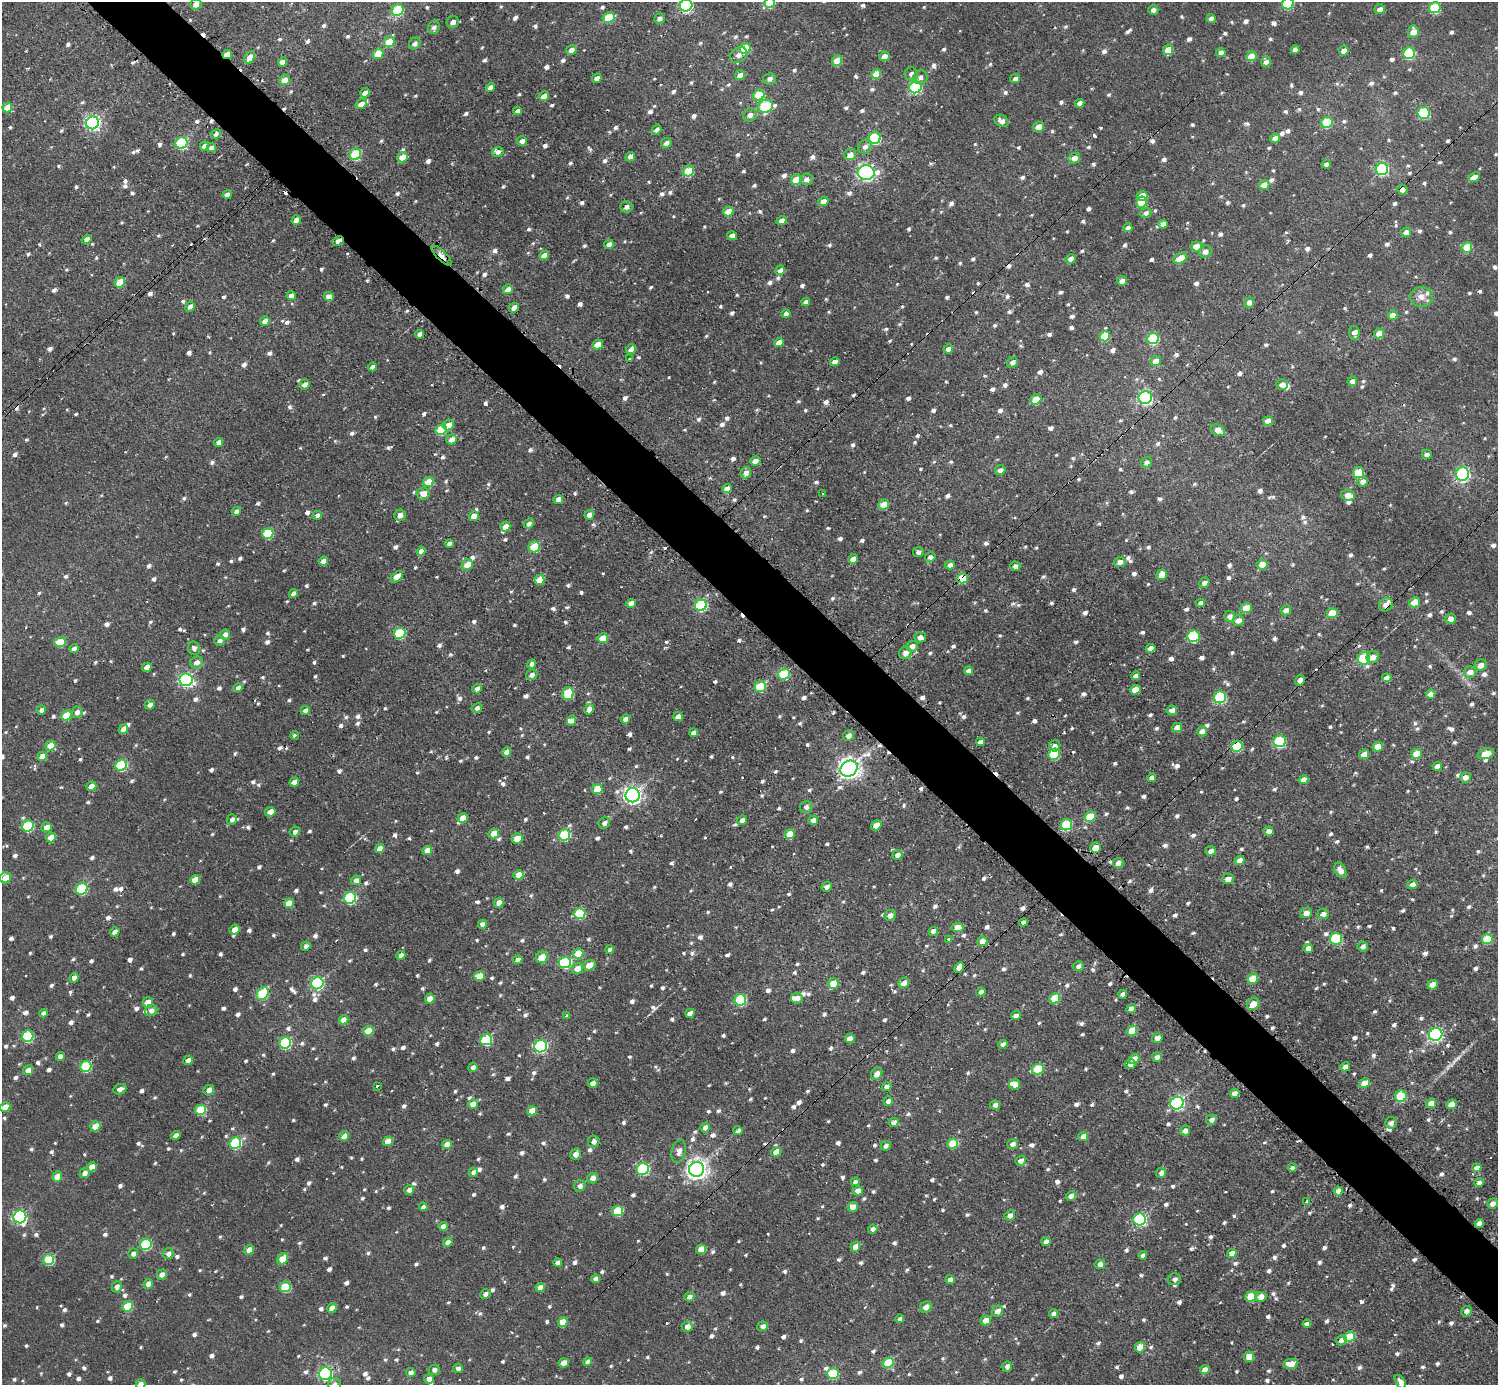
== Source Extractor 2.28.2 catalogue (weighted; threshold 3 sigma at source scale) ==
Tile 6 of 4 x 4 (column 2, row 2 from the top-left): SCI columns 1546-3041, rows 2927-4309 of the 6075 x 6074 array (HDU 1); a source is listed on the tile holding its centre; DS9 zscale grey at full resolution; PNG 1500 x 1387 px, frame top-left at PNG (2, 2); each listed source drawn as its Kron ellipse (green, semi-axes under 4 px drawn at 4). Shown black and unused: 5% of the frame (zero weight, under 2 of 3 exposures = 1% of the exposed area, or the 3 px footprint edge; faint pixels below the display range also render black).
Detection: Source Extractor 2.28.2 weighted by HDU 2 'WHT'; one run over the whole footprint, this tile lists its part. Background 0.00967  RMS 0.004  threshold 0.0178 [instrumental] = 3 sigma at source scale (4.5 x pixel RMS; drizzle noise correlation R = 1.50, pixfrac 1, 0.05/0.05 arcsec/px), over >= 5 px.
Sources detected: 1520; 20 cosmic-ray / hot-pixel residue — neither listed nor drawn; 13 inside a brighter listed object's ellipse — not listed separately; of the other 1487, all 500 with FLUX_AUTO >= 1.65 (the completeness limit of this list) listed and drawn (987 fainter detections not listed), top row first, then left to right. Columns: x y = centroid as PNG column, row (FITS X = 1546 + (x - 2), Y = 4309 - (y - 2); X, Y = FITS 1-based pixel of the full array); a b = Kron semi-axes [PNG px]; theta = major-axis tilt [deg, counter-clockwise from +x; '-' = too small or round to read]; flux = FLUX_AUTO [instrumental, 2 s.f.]
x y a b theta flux
770 3 5 5 - 13
196 4 6 5 - 4
1288 4 6 5 - 28
686 5 6 6 - 63
1435 8 6 5 - 28
1380 9 5 5 - 2.4
398 10 6 5 - 30
1153 10 5 5 - 2
608 17 6 5 - 14
659 18 5 5 - 1.9
1211 19 4 4 - 2.3
453 22 6 5 - 2.4
434 27 7 6 - 1.9
1413 32 6 5 - 4.7
389 42 5 5 - 10
415 43 6 5 - 1.7
745 48 6 5 - 16
1295 49 4 4 - 2
571 50 5 4 - 2.5
1168 50 5 5 - 6.8
1344 51 5 4 - 3.7
1221 52 4 4 - 2.3
1409 53 6 5 - 29
227 54 5 4 - 5.6
378 54 5 5 - 9.3
738 55 9 7 37 2.4
884 56 5 5 - 3.1
1251 56 5 5 - 7.8
249 57 7 5 59 4.1
837 61 5 5 - 9.8
282 62 5 4 - 2.3
1266 62 5 5 - 1.8
876 74 5 4 - 6.9
911 74 7 6 - 2.1
740 75 5 4 - 3.1
920 77 7 7 - 1.8
597 78 5 4 - 2.3
769 79 6 5 - 1.9
1015 79 5 4 - 2.1
284 80 5 5 - 3.5
490 87 5 4 - 2.8
915 87 6 5 - 47
365 93 5 4 - 3.2
759 95 6 5 - 15
544 96 5 4 - 3
1080 103 5 4 - 2.5
361 104 6 5 - 3.5
765 106 7 6 - 27
7 108 5 4 - 6.4
517 111 4 4 - 2
1424 113 6 6 - 27
750 115 7 6 - 2.3
1002 121 7 5 -32 2.2
1327 122 6 5 - 22
93 123 6 6 - 100
1039 127 5 5 - 3.6
656 130 5 4 - 2
216 134 5 4 - 1.8
875 138 6 6 - 31
1275 138 5 4 - 3.4
522 141 5 4 - 2.5
181 143 6 5 - 42
666 143 5 4 - 2.1
204 146 5 4 - 3
211 147 5 4 - 2.2
865 147 7 6 - 2
498 152 6 5 - 1.8
355 154 6 5 - 24
850 155 6 5 - 4
403 157 5 4 - 8.3
630 157 5 4 - 2.5
1074 158 6 5 - 3.6
1326 164 4 4 - 2.1
1382 169 6 6 - 49
688 171 6 5 - 17
866 172 8 7 - 100
1474 177 6 4 27 3.2
806 179 6 6 - 2.3
796 180 5 5 - 9.6
1264 185 5 5 - 3.8
1402 190 5 4 - 2.2
227 195 4 4 - 2.7
1142 196 5 5 - 6
823 201 5 4 - 3.2
1142 202 5 5 - 11
626 207 6 5 - 1.9
728 212 5 4 - 7.3
1146 213 6 5 - 2
296 220 5 4 - 4.2
782 220 5 4 - 2.8
1163 224 5 4 - 2.3
1128 228 4 4 - 1.9
1406 232 5 4 - 2.5
732 236 5 4 - 2.6
86 239 5 4 - 2
338 241 6 4 27 2.6
609 244 5 4 - 2.5
1196 246 6 5 - 5.7
1467 247 5 5 - 13
1205 251 6 6 - 2.8
544 255 5 4 - 3.7
442 256 14 5 -45 3.7
1180 258 7 5 27 6.7
1071 259 5 4 - 2.5
780 270 5 4 - 2.6
1122 281 5 5 - 2.6
120 282 5 4 - 11
508 289 5 4 - 2.8
291 295 5 4 - 2.5
329 297 5 4 - 2.6
1421 297 11 9 0 3.5
806 302 4 4 - 1.8
1249 302 5 5 - 2.3
190 307 5 4 - 2
514 308 5 4 - 3.1
786 314 4 4 - 2
1393 315 5 4 - 4.4
265 321 5 4 - 3.4
1354 333 7 5 -83 2.6
1379 333 5 5 - 5.9
420 334 4 4 - 2.3
1105 336 5 5 - 9.6
1153 339 6 5 - 30
779 342 5 4 - 4.2
598 344 5 4 - 7.5
631 349 5 5 - 4.9
948 349 5 4 - 2.1
630 359 3 3 - 2
1156 361 5 5 - 5.5
835 362 5 4 - 2.6
1012 362 6 5 - 1.7
372 367 4 4 - 1.9
1352 381 5 4 - 2.5
305 384 5 5 - 2.1
1282 385 5 5 - 3.2
1145 398 6 6 - 74
1036 399 5 5 - 11
1268 421 5 4 - 4
448 425 5 5 - 4.8
441 430 5 5 - 18
1218 430 7 5 -28 4.4
452 439 5 5 - 3.5
218 442 5 4 - 2.8
1427 454 5 4 - 1.7
755 461 5 5 - 3.3
1147 462 6 5 - 1.9
1000 470 5 4 - 2
746 473 6 5 - 2.5
1358 473 5 5 - 16
1462 474 7 6 - 61
428 482 5 4 - 9.4
1363 482 5 5 - 2.7
727 489 5 4 - 3.2
822 493 3 3 - 4.1
423 494 6 6 - 3.9
1348 495 7 5 -13 4.2
558 499 5 4 - 4.7
884 505 5 5 - 6.9
236 511 4 4 - 1.8
317 515 4 4 - 2
400 515 6 5 - 2.8
589 515 5 5 - 2.9
474 516 5 4 - 4.7
529 524 5 4 - 1.7
505 527 5 4 - 4.3
268 533 6 5 - 21
449 544 4 4 - 1.8
534 547 6 5 - 16
421 551 4 4 - 3.3
918 552 5 5 - 1.8
930 557 5 4 - 1.7
853 559 5 4 - 3
323 561 4 4 - 4.1
1120 562 6 5 - 2.5
1262 564 5 5 - 4.5
467 565 6 5 - 6.3
950 565 5 4 - 2.1
1015 566 5 4 - 1.7
1162 575 5 5 - 5.1
397 577 7 4 39 6.6
962 578 5 5 - 10
539 580 5 5 - 9.2
1204 583 5 4 - 2.1
293 594 5 4 - 1.9
1414 602 5 5 - 7.8
631 603 5 4 - 3.4
1200 603 5 4 - 1.9
701 605 6 5 - 45
1386 605 7 6 - 3.1
1246 608 6 5 - 6.1
1286 610 5 5 - 2.4
1332 613 5 5 - 9.6
1230 616 5 5 - 2
1450 619 5 5 - 2.4
1238 620 6 5 - 3.2
400 633 6 5 - 27
225 634 5 5 - 2.2
1193 636 6 6 - 35
920 637 6 5 - 2.7
603 638 5 4 - 8.1
219 641 5 5 - 1.7
60 642 6 5 - 9
912 646 6 5 - 2.6
194 648 6 6 - 1.7
1151 648 5 4 - 3
74 649 4 4 - 2.3
905 653 6 6 - 3.2
1373 657 6 6 - 2.5
1364 658 6 6 - 33
197 662 6 6 - 2.7
532 664 4 4 - 2.8
1481 665 6 5 - 2.8
147 667 5 4 - 3.4
969 671 4 4 - 2.1
1470 672 6 5 - 3.6
784 674 6 5 - 26
532 675 6 5 - 2
1136 676 4 4 - 2.1
1387 678 5 4 - 3
186 680 6 6 - 86
1300 680 6 4 58 2.2
760 687 6 5 - 20
238 688 4 4 - 1.8
477 689 5 4 - 2.5
1135 690 5 4 - 6.3
568 694 7 5 77 22
1431 694 5 4 - 3.3
1220 697 6 6 - 44
150 705 5 4 - 2.2
477 708 5 4 - 1.7
589 709 5 4 - 2.6
41 710 5 4 - 1.8
305 710 5 4 - 1.8
1172 710 5 5 - 2.4
77 712 6 5 - 2.4
66 716 5 5 - 13
678 717 5 4 - 3.4
625 719 4 4 - 2.4
572 720 5 4 - 1.7
1177 727 5 4 - 4.5
123 729 5 4 - 3.6
1202 731 5 5 - 2.5
694 733 4 4 - 2.3
295 735 4 3 - 3
848 736 5 5 - 2.4
1280 741 6 5 - 41
980 742 4 4 - 2
50 745 5 4 - 6.9
1055 746 6 5 - 2.4
1237 746 6 5 - 27
1378 747 5 4 - 5.1
506 752 5 4 - 3
1054 754 6 5 - 23
1364 754 5 4 - 4.6
1416 754 5 5 - 7.7
1486 754 8 5 16 7
42 756 5 4 - 7
121 765 6 5 - 32
1437 766 5 4 - 3.1
849 769 9 7 34 280
1465 777 5 5 - 2.7
1152 778 4 4 - 2.5
1304 780 5 4 - 3.2
294 782 5 4 - 3.5
91 786 5 4 - 3.5
597 789 5 5 - 10
633 795 7 7 - 160
806 807 6 6 - 2
270 812 5 4 - 3.6
1090 817 6 5 - 12
463 818 5 4 - 7.1
232 819 5 5 - 1.7
742 820 5 4 - 2.8
813 820 5 4 - 2.6
604 823 6 5 - 1.7
876 825 5 4 - 6
1066 825 6 5 - 27
28 826 6 5 - 31
46 827 5 4 - 3.8
1269 831 5 4 - 2.5
295 832 5 5 - 1.7
494 834 5 4 - 5.4
790 834 5 5 - 6.5
564 835 6 5 - 29
51 837 5 4 - 4.5
517 839 5 5 - 6.1
380 848 5 4 - 4.3
1095 848 5 5 - 4.3
427 850 5 4 - 4.5
1211 851 5 5 - 2.3
897 855 5 4 - 2.3
1239 860 5 4 - 3.3
1118 863 5 4 - 2.6
1340 870 8 5 -62 3.5
518 875 5 4 - 5.5
6 878 5 5 - 6.6
1228 879 5 5 - 3.1
195 880 5 4 - 6.7
356 880 5 4 - 2.9
1412 884 5 5 - 2.3
827 887 5 4 - 1.9
82 889 6 5 - 36
350 898 6 5 - 43
289 903 5 4 - 8.3
499 903 5 4 - 4.1
1306 913 6 5 - 2.7
580 914 6 5 - 29
1323 914 5 5 - 2.1
890 915 6 5 - 2.7
1023 922 5 4 - 1.7
482 924 4 4 - 2.3
957 927 6 4 8 5.1
235 930 5 5 - 4.9
933 931 5 4 - 2.5
115 932 5 4 - 4
949 939 3 3 - 2.1
1336 939 6 5 - 34
1487 939 5 5 - 13
982 941 5 5 - 3.7
306 946 5 4 - 1.9
1363 947 5 5 - 2.1
1308 948 4 4 - 3
610 949 4 4 - 1.7
578 954 5 5 - 6.6
401 955 5 4 - 1.9
542 957 6 5 - 6.6
518 960 4 4 - 2.6
565 962 6 5 - 40
589 965 6 5 - 5.3
1078 966 5 5 - 1.9
959 967 5 4 - 4.4
577 968 6 5 - 4
479 976 5 5 - 7.1
74 978 5 4 - 2.7
1253 978 5 5 - 10
317 983 6 6 - 54
833 983 5 5 - 6.7
904 983 5 4 - 4.6
1433 985 5 4 - 6.3
981 992 5 4 - 1.9
263 993 7 5 54 23
1123 994 4 4 - 2.1
797 998 5 5 - 2.2
1055 998 5 5 - 15
430 999 5 4 - 5.6
740 1000 6 5 - 34
148 1002 5 5 - 5.3
1253 1004 7 5 44 6.6
1131 1009 5 4 - 3.1
151 1010 6 5 - 2.3
43 1013 4 4 - 1.7
690 1013 5 4 - 2.8
566 1016 3 3 - 2
1016 1016 5 4 - 1.8
344 1020 5 4 - 4.8
368 1031 5 4 - 8
1132 1031 5 5 - 8.4
1436 1034 7 6 - 85
28 1036 6 5 - 34
1157 1038 5 5 - 3.2
850 1039 5 4 - 3.7
486 1040 6 5 - 30
285 1043 6 5 - 32
1003 1044 5 4 - 1.7
541 1046 6 6 - 66
60 1056 4 4 - 2
1157 1057 5 5 - 1.8
1134 1059 6 4 41 6.1
188 1060 5 4 - 2.8
1130 1064 5 5 - 1.9
86 1066 6 5 - 27
473 1067 4 4 - 1.9
1345 1067 5 4 - 3.2
1038 1069 6 5 - 18
28 1070 5 5 - 3.8
877 1074 7 5 54 3.3
593 1083 5 5 - 2.4
1365 1083 5 5 - 5.2
1015 1084 5 5 - 3.5
377 1086 3 3 - 2.4
887 1087 5 4 - 2.6
120 1089 7 5 23 2
209 1090 5 4 - 2.5
1235 1093 5 4 - 3.1
1401 1096 6 5 - 25
888 1101 5 4 - 1.8
1177 1103 6 6 - 78
1431 1103 5 4 - 4.2
473 1104 5 4 - 5.9
1451 1104 5 4 - 4.1
995 1105 5 5 - 1.7
5 1107 5 4 - 5
201 1110 5 5 - 18
532 1111 5 4 - 5.9
1211 1120 5 5 - 2.2
894 1122 4 4 - 2.7
1391 1123 6 6 - 2
95 1126 5 4 - 7.2
705 1127 5 4 - 2.2
738 1131 4 4 - 2
1185 1131 5 4 - 2.1
176 1135 5 4 - 2.6
344 1136 5 4 - 5.7
1083 1136 5 4 - 4.2
388 1141 5 4 - 7.2
594 1142 6 5 - 1.9
235 1143 6 5 - 35
447 1144 5 4 - 4.4
953 1144 5 5 - 14
1012 1144 5 5 - 2.4
886 1146 5 4 - 1.7
679 1151 11 7 77 2.9
776 1152 5 4 - 3.7
575 1154 6 5 - 2.9
1020 1161 5 4 - 2.4
92 1167 5 4 - 4.7
1292 1168 4 4 - 1.9
1477 1168 4 4 - 2.2
643 1169 6 6 - 42
697 1169 7 7 - 280
473 1172 5 4 - 2.3
85 1173 5 4 - 2.2
1161 1173 5 5 - 2.3
57 1177 5 4 - 6.1
593 1178 5 5 - 3
855 1182 4 4 - 1.8
1479 1183 5 4 - 2
580 1186 6 5 - 2
409 1190 5 4 - 2
858 1191 5 4 - 3.5
1338 1191 4 4 - 3.1
1071 1196 5 4 - 2.4
1307 1201 3 3 - 4.1
1493 1203 5 5 - 3.1
423 1207 4 4 - 1.7
853 1207 5 5 - 4.2
618 1211 5 5 - 17
1010 1215 5 5 - 2.3
20 1217 6 6 - 85
1140 1219 6 6 - 61
1479 1223 4 4 - 2.8
443 1226 4 4 - 2.2
873 1229 5 4 - 2.3
448 1242 5 4 - 3.1
1046 1242 4 4 - 3.1
146 1244 6 5 - 31
855 1247 5 4 - 3.7
701 1249 5 4 - 7.2
249 1250 5 4 - 3.9
1232 1253 5 4 - 4
133 1254 5 5 - 1.8
168 1254 5 5 - 2.2
1143 1255 4 4 - 1.8
283 1259 6 5 - 6.9
48 1260 5 5 - 26
558 1262 4 4 - 2
1100 1264 5 4 - 2.5
162 1274 5 5 - 2.5
595 1279 4 4 - 2.4
950 1279 4 4 - 2.3
1174 1279 7 6 - 1.7
148 1284 5 4 - 2.9
117 1287 6 5 - 2
285 1287 5 5 - 18
540 1287 4 4 - 3.5
485 1294 5 4 - 1.8
1251 1296 5 5 - 14
689 1297 5 4 - 2
1261 1297 5 5 - 3.9
128 1306 5 5 - 13
926 1307 6 5 - 3.2
332 1308 5 4 - 3.1
997 1311 6 5 - 2.8
1466 1311 5 5 - 1.7
1054 1314 4 4 - 2.2
900 1319 4 4 - 1.9
986 1321 5 5 - 4.9
563 1322 5 4 - 7
1307 1324 4 4 - 1.7
763 1326 5 5 - 2.2
687 1327 5 5 - 3
1350 1337 5 5 - 12
1341 1340 5 5 - 2.1
1140 1347 5 5 - 6.9
1249 1357 5 5 - 5.6
588 1362 4 4 - 2.5
564 1363 5 4 - 4.4
888 1363 6 5 - 14
1291 1364 7 5 8 5.7
1007 1366 5 4 - 1.9
458 1368 5 4 - 1.7
1205 1369 5 4 - 2.9
434 1370 5 5 - 1.8
411 1373 5 4 - 2.1
325 1374 6 6 - 66
833 1374 5 5 - 26
429 1379 5 4 - 2.6
1400 1382 8 4 -58 2.8
141 1384 5 4 - 2.1
334 1384 6 6 - 1.7
Overlapping masked pixels (flux is a lower limit): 9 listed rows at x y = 227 54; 1402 190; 338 241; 442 256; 962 578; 1386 605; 1300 680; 1237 746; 959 967
Isophote crosses this tile's border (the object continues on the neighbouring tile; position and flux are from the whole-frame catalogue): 7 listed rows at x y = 770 3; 196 4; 1288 4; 686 5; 1400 1382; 141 1384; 334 1384